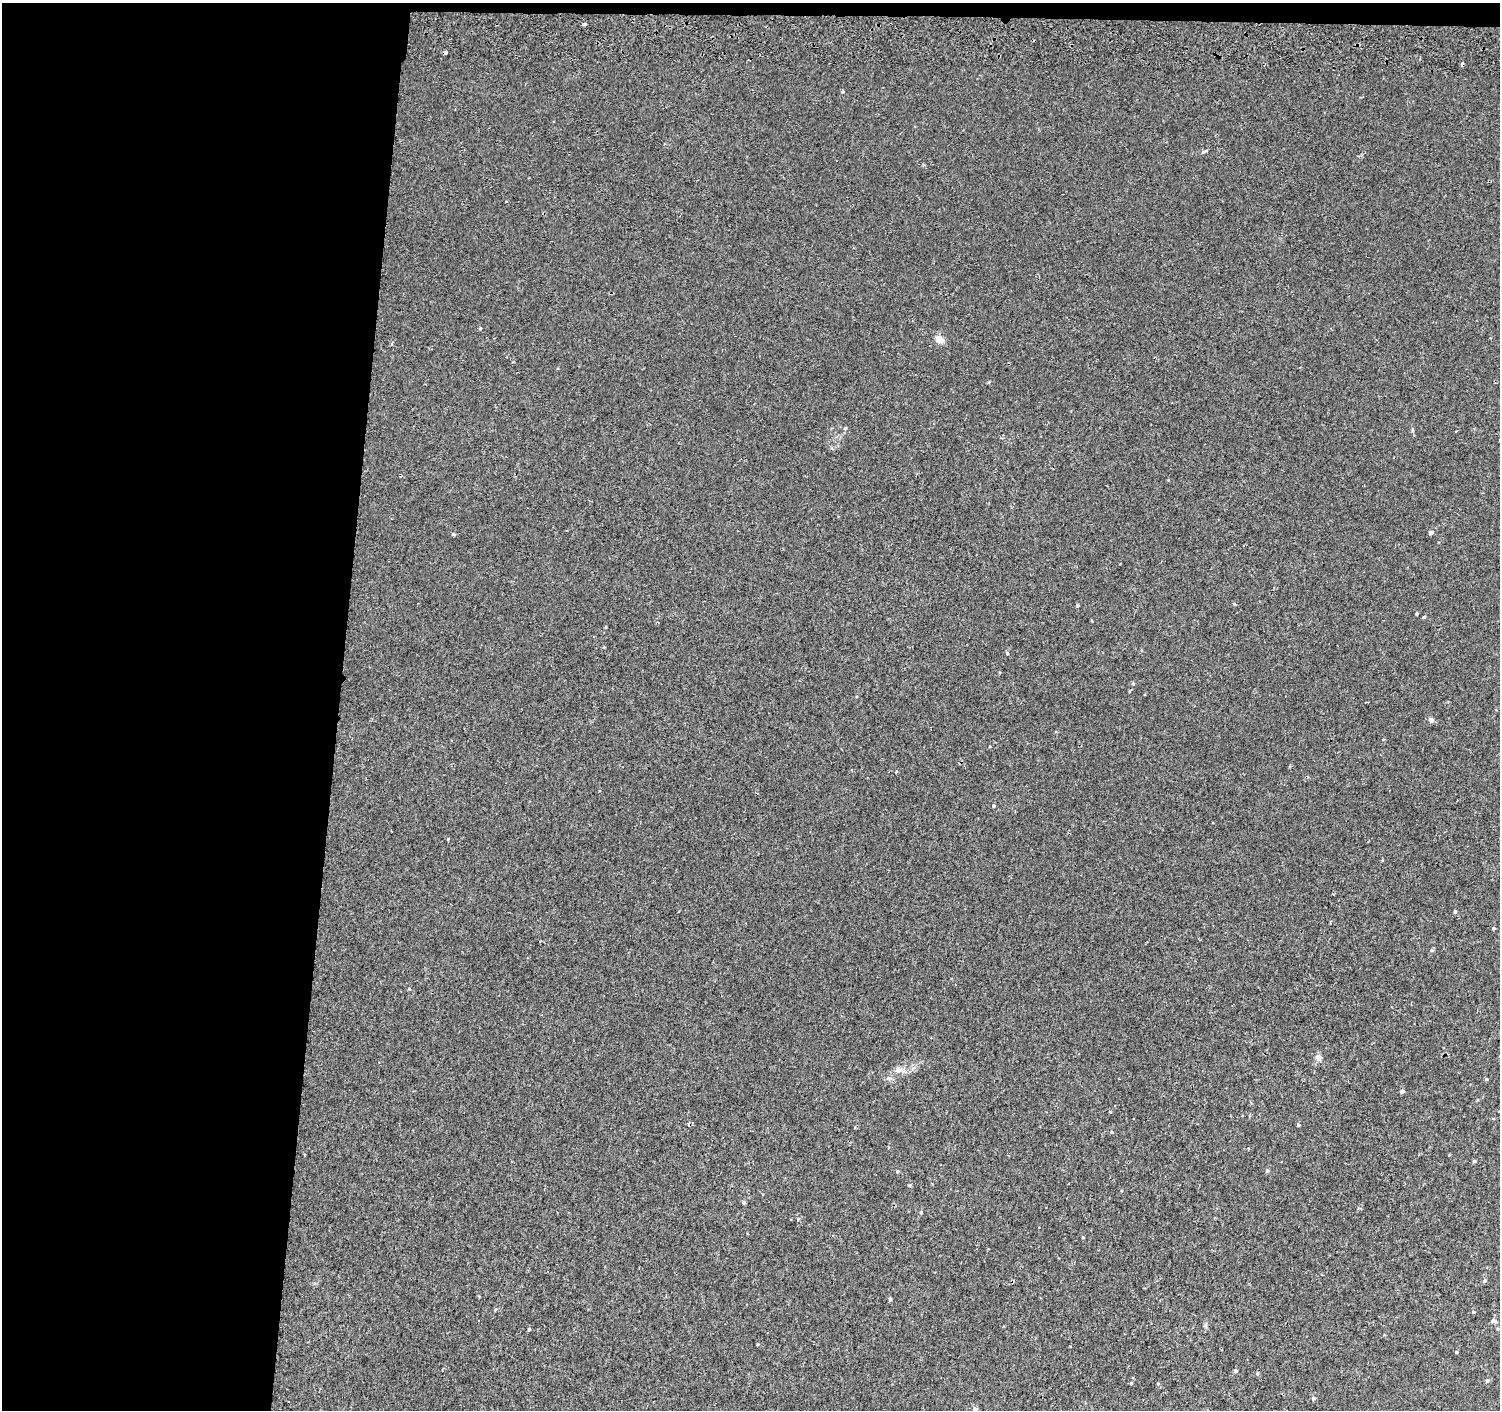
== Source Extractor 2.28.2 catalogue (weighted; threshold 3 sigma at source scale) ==
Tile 1 of 3 x 3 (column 1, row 1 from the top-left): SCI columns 5-1502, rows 3093-4500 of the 4511 x 4830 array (HDU 1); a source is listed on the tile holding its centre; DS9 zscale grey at full resolution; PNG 1502 x 1412 px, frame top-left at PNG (2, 3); no overlay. Shown black and unused: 23% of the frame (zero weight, under 2 of 3 exposures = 3% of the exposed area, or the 3 px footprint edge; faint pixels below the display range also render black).
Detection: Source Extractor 2.28.2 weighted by HDU 2 'WHT'; one run over the whole footprint, this tile lists its part. Background 0.00209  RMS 0.0036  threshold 0.0164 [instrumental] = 3 sigma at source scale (4.5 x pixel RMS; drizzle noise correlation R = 1.50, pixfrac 1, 0.0396/0.0396 arcsec/px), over >= 5 px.
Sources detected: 43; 2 cosmic-ray / hot-pixel residue — not listed; the other 41 listed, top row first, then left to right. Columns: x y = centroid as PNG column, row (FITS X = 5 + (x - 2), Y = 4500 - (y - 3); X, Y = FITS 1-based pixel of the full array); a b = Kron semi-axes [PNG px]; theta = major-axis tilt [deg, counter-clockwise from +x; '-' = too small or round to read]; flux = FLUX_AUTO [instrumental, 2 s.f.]
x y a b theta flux
584 24 4 3 - 1.5
445 52 4 3 - 0.74
843 92 4 4 - 0.42
480 328 4 3 - 0.32
939 340 8 8 - 3.1
1431 532 7 5 33 0.67
454 534 5 4 - 0.47
1234 604 5 3 - 0.31
1077 605 4 3 - 0.54
1417 614 3 3 - 0.38
1424 617 4 3 - 0.4
1007 653 4 4 - 0.39
1133 683 4 4 - 0.39
1431 720 4 4 - 1.9
994 806 4 4 - 0.61
1455 911 4 3 - 0.52
1494 928 4 3 - 0.44
409 989 5 3 - 0.29
1318 1058 7 7 - 1.9
899 1070 16 7 0 2.2
1402 1091 4 4 - 0.91
1298 1125 4 3 - 0.53
1474 1161 4 4 - 0.55
897 1171 4 4 - 0.38
1267 1171 5 4 - 0.58
909 1185 4 4 - 0.38
744 1202 4 4 - 0.62
921 1212 4 4 - 0.39
798 1219 4 4 - 0.38
1485 1280 6 3 70 0.4
890 1299 5 4 - 0.5
1473 1312 5 4 - 0.37
1494 1321 6 4 -19 0.89
529 1329 3 3 - 0.45
1456 1352 3 3 - 0.42
1236 1371 4 4 - 0.53
1257 1373 5 3 - 0.38
1487 1380 5 5 - 0.64
1131 1383 4 4 - 0.32
1313 1398 5 5 - 0.62
975 1409 4 4 - 1.4
Overlapping masked pixels (flux is a lower limit): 1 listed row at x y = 445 52
Isophote crosses this tile's border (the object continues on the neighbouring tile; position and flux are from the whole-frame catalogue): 1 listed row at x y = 975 1409
Unlisted compact peaks at least as high as the median listed source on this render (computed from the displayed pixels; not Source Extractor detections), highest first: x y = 448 839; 1203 152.